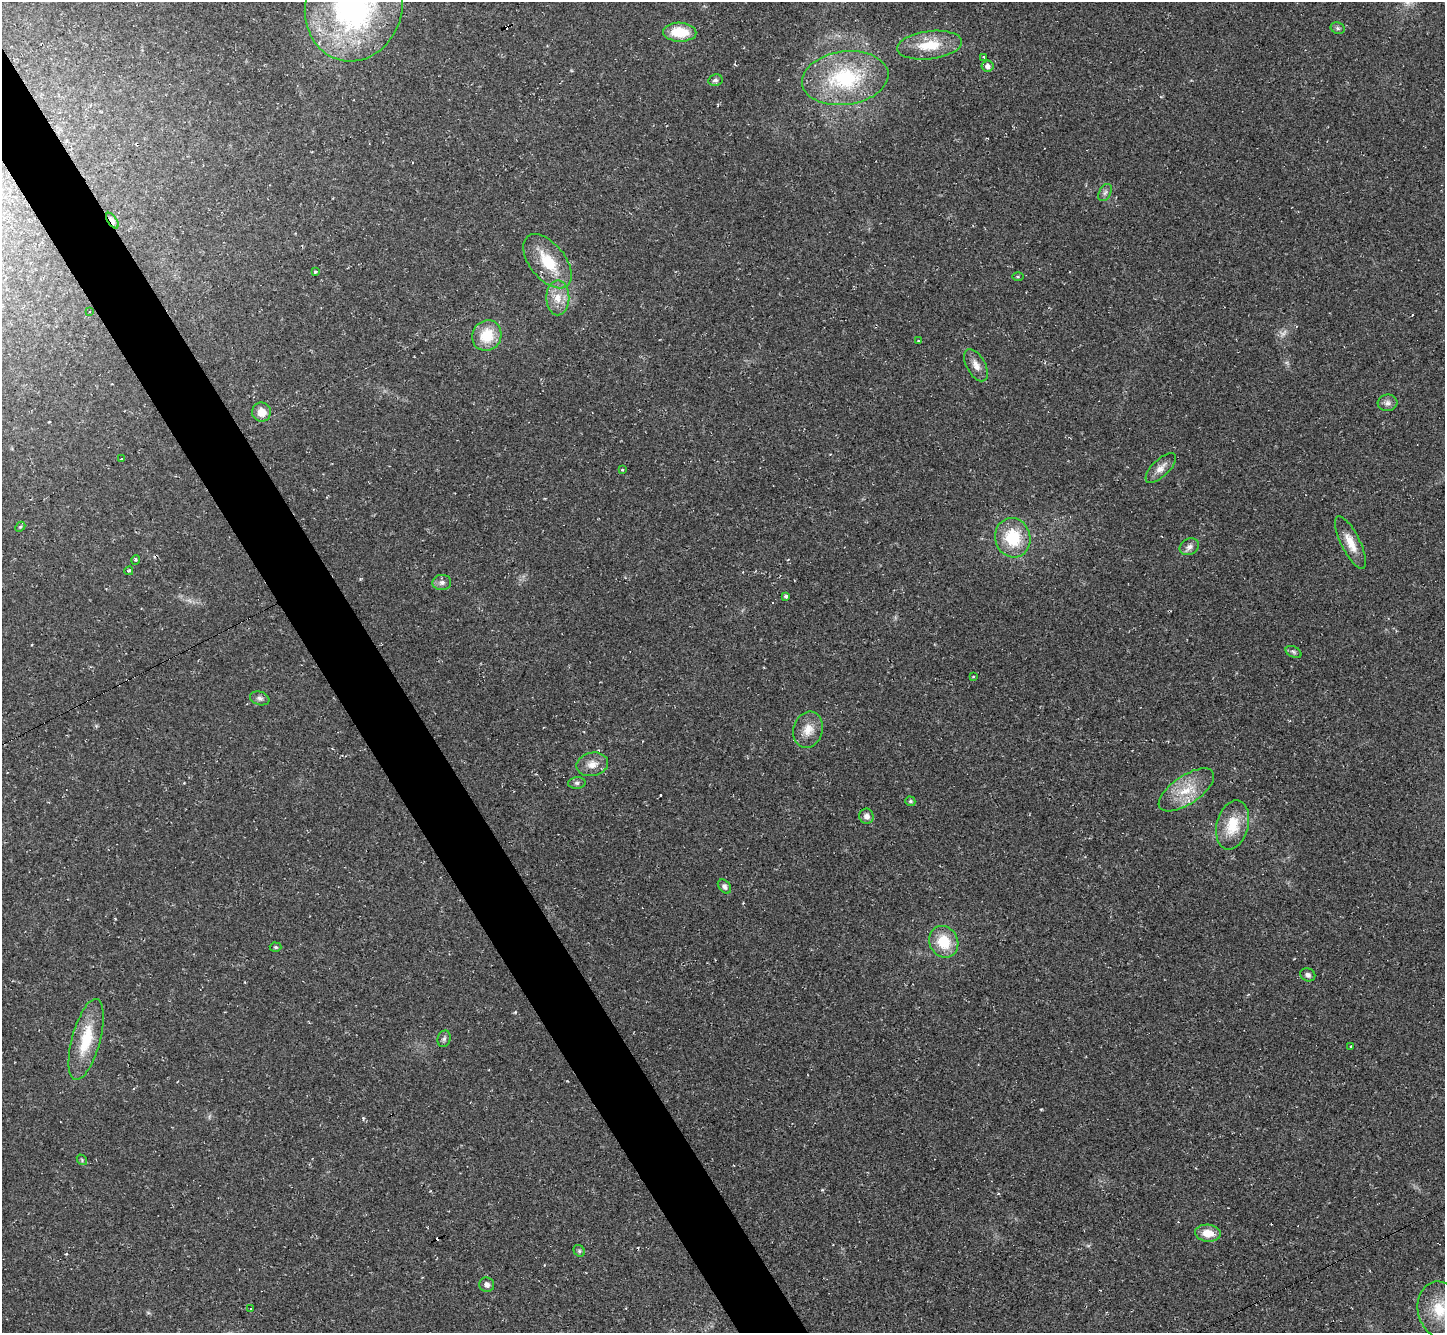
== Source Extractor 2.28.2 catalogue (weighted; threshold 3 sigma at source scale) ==
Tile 11 of 4 x 4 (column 3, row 3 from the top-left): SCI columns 2887-4329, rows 1619-2949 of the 5772 x 5763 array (HDU 1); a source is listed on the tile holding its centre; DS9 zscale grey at full resolution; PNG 1447 x 1335 px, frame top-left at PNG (2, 2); each listed source drawn as its Kron ellipse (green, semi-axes under 4 px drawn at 4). Shown black and unused: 4% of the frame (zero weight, under 2 of 3 exposures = <1% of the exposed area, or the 3 px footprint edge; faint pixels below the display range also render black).
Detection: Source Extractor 2.28.2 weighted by HDU 2 'WHT'; one run over the whole footprint, this tile lists its part. Background 0.045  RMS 0.0066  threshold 0.0299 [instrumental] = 3 sigma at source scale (4.5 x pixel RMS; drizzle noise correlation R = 1.50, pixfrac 1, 0.05/0.05 arcsec/px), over >= 5 px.
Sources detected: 62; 1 too faint to see at this stretch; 7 cosmic-ray / hot-pixel residue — neither listed nor drawn; the other 54 listed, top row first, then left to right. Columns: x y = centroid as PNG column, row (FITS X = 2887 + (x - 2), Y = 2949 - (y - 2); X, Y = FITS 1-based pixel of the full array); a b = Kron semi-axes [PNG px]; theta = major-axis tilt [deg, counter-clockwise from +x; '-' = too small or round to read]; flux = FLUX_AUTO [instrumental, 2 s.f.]
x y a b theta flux
354 6 56 48 75 200
1338 28 7 5 -21 1.4
680 32 17 9 -3 18
929 45 33 14 7 21
984 57 3 3 - 1.3
988 66 6 5 - 3.2
845 78 43 26 7 61
715 80 7 5 12 1.5
1105 192 9 6 62 2
112 221 9 4 -57 3.5
547 261 32 17 -51 25
315 272 4 3 - 0.96
1018 277 6 4 0 0.74
558 298 17 11 90 9.9
90 312 3 2 - 0.49
487 335 15 14 - 19
918 341 4 3 - 0.63
976 365 18 9 -61 5.5
1387 403 10 8 6 2.8
261 412 9 9 - 7.6
121 458 3 3 - 1.7
1161 468 19 8 44 5.6
622 470 4 3 - 0.54
20 527 5 4 - 0.93
1013 538 20 17 -75 28
1350 542 29 9 -64 10
1189 547 10 8 29 3.2
136 560 4 3 - 0.69
129 571 4 3 - 0.88
442 582 9 7 2 2.8
786 596 4 3 - 1.4
1293 652 8 5 -28 1.5
973 677 3 2 - 0.42
260 698 10 6 -18 2.2
808 730 18 14 73 9.3
592 764 16 11 12 6.9
577 783 9 5 6 1.8
1186 790 32 14 34 19
910 801 5 4 - 1.2
866 816 7 7 - 3.6
1233 825 25 16 75 20
724 886 8 5 -49 2
944 942 16 14 -59 19
276 947 6 4 -3 1.2
1308 975 8 6 -23 2
86 1039 42 14 75 27
444 1039 8 6 72 1.7
1351 1047 3 3 - 7.4
82 1160 6 4 -50 0.9
1208 1233 13 8 -5 10
579 1251 6 5 - 1.1
487 1285 7 7 - 2.7
251 1308 3 2 - 0.72
1439 1309 28 21 -81 24
Overlapping masked pixels (flux is a lower limit): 1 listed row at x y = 112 221
Isophote crosses this tile's border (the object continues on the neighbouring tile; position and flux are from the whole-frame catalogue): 2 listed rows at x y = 354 6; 1439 1309